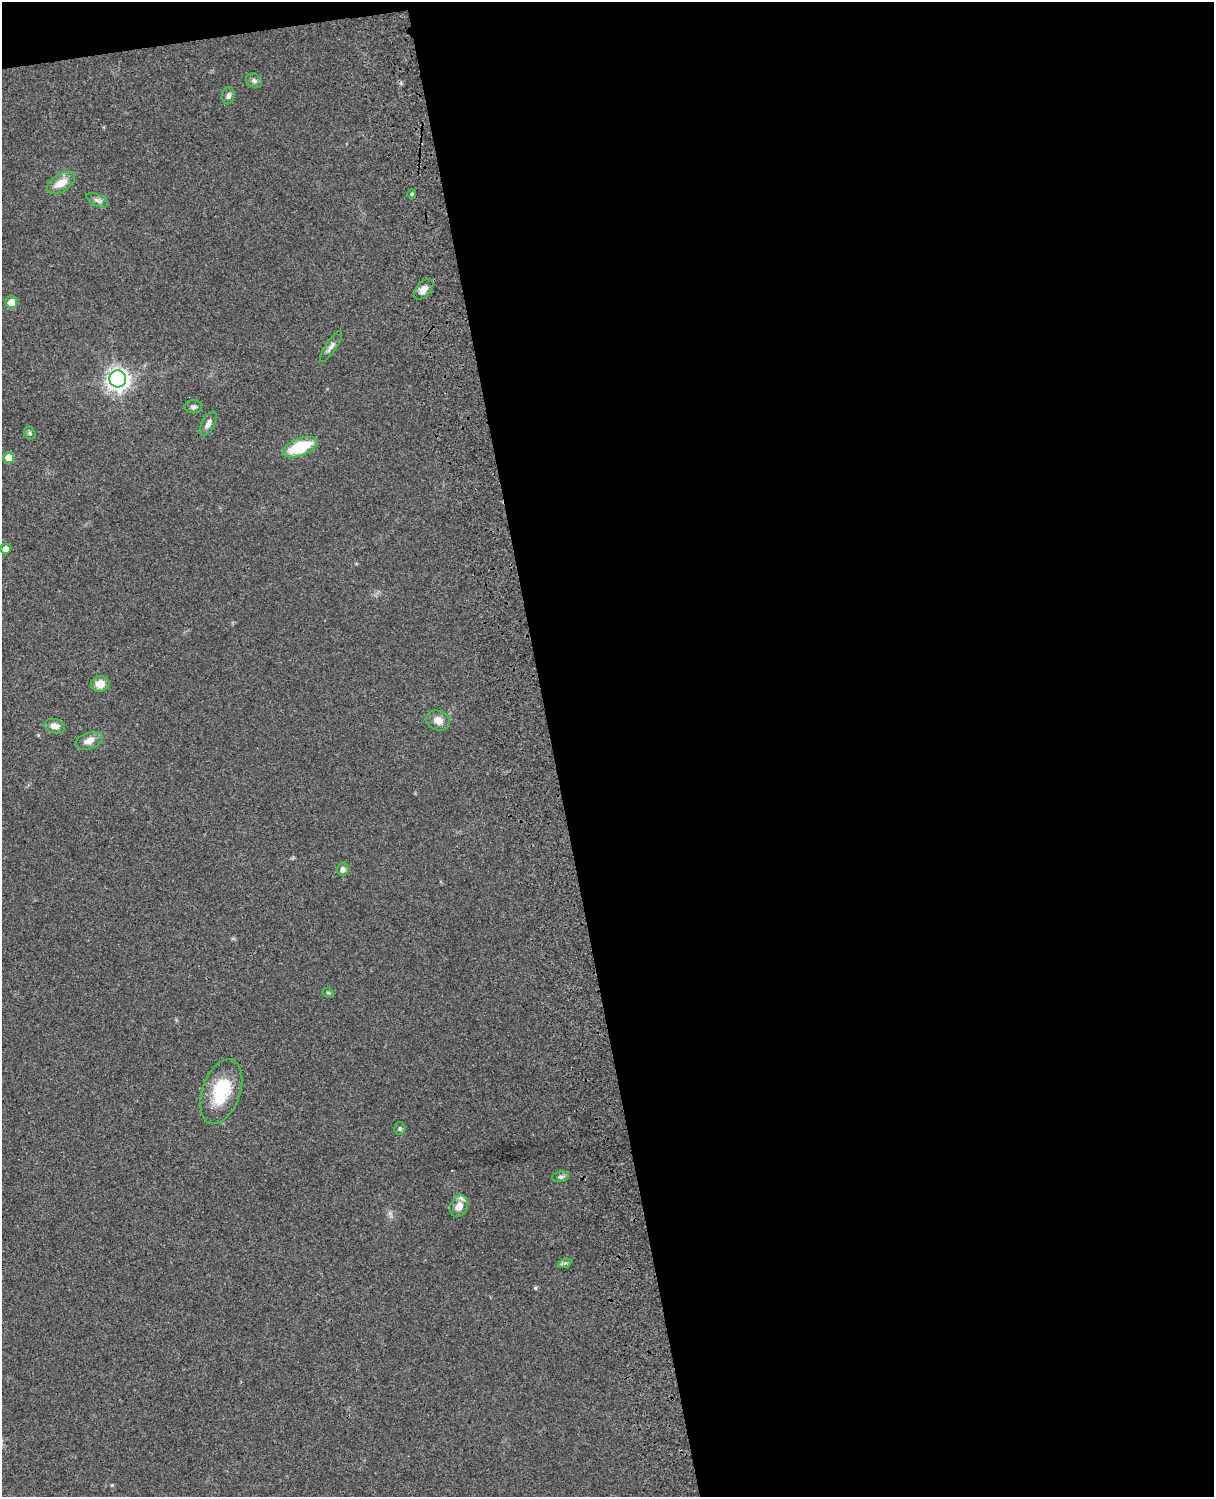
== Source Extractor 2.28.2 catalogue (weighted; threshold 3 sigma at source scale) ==
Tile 4 of 4 x 3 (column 4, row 1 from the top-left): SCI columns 3756-4967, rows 3272-4766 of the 5088 x 4934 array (HDU 1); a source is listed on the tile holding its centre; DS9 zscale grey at full resolution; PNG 1216 x 1499 px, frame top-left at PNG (2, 2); each listed source drawn as its Kron ellipse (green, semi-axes under 4 px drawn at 4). Shown black and unused: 55% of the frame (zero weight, under 3 of 4 exposures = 6% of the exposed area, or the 3 px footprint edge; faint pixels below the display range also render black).
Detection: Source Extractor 2.28.2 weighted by HDU 2 'WHT'; one run over the whole footprint, this tile lists its part. Background 0.0873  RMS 0.0063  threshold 0.0284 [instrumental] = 3 sigma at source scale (4.5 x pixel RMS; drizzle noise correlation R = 1.50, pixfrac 1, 0.05/0.05 arcsec/px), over >= 5 px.
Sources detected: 26; all 26 listed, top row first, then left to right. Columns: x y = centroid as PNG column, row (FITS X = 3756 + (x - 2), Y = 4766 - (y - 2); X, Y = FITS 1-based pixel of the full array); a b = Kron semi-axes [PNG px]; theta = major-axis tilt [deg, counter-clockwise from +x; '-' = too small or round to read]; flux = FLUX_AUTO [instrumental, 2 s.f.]
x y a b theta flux
254 81 8 6 -26 1.9
228 96 9 6 81 2.1
61 183 15 8 32 8
412 194 5 4 - 0.76
97 200 11 5 -26 2.2
424 289 12 7 49 4.8
11 302 6 5 - 10
331 347 18 5 56 2.7
118 379 8 8 - 340
193 407 9 6 2 2
208 423 13 6 62 3.3
30 433 6 5 - 1.1
300 447 18 8 21 25
9 458 5 5 - 11
6 549 5 5 - 4.6
100 684 9 8 - 6.8
438 720 12 9 -22 5
55 726 11 7 -15 3.9
89 741 14 8 20 4.7
343 869 6 6 - 2.4
328 993 6 3 -19 0.71
221 1092 33 19 71 30
400 1129 6 5 - 1.2
561 1177 8 5 10 1.5
459 1206 11 8 68 6.6
565 1263 7 4 19 1.1